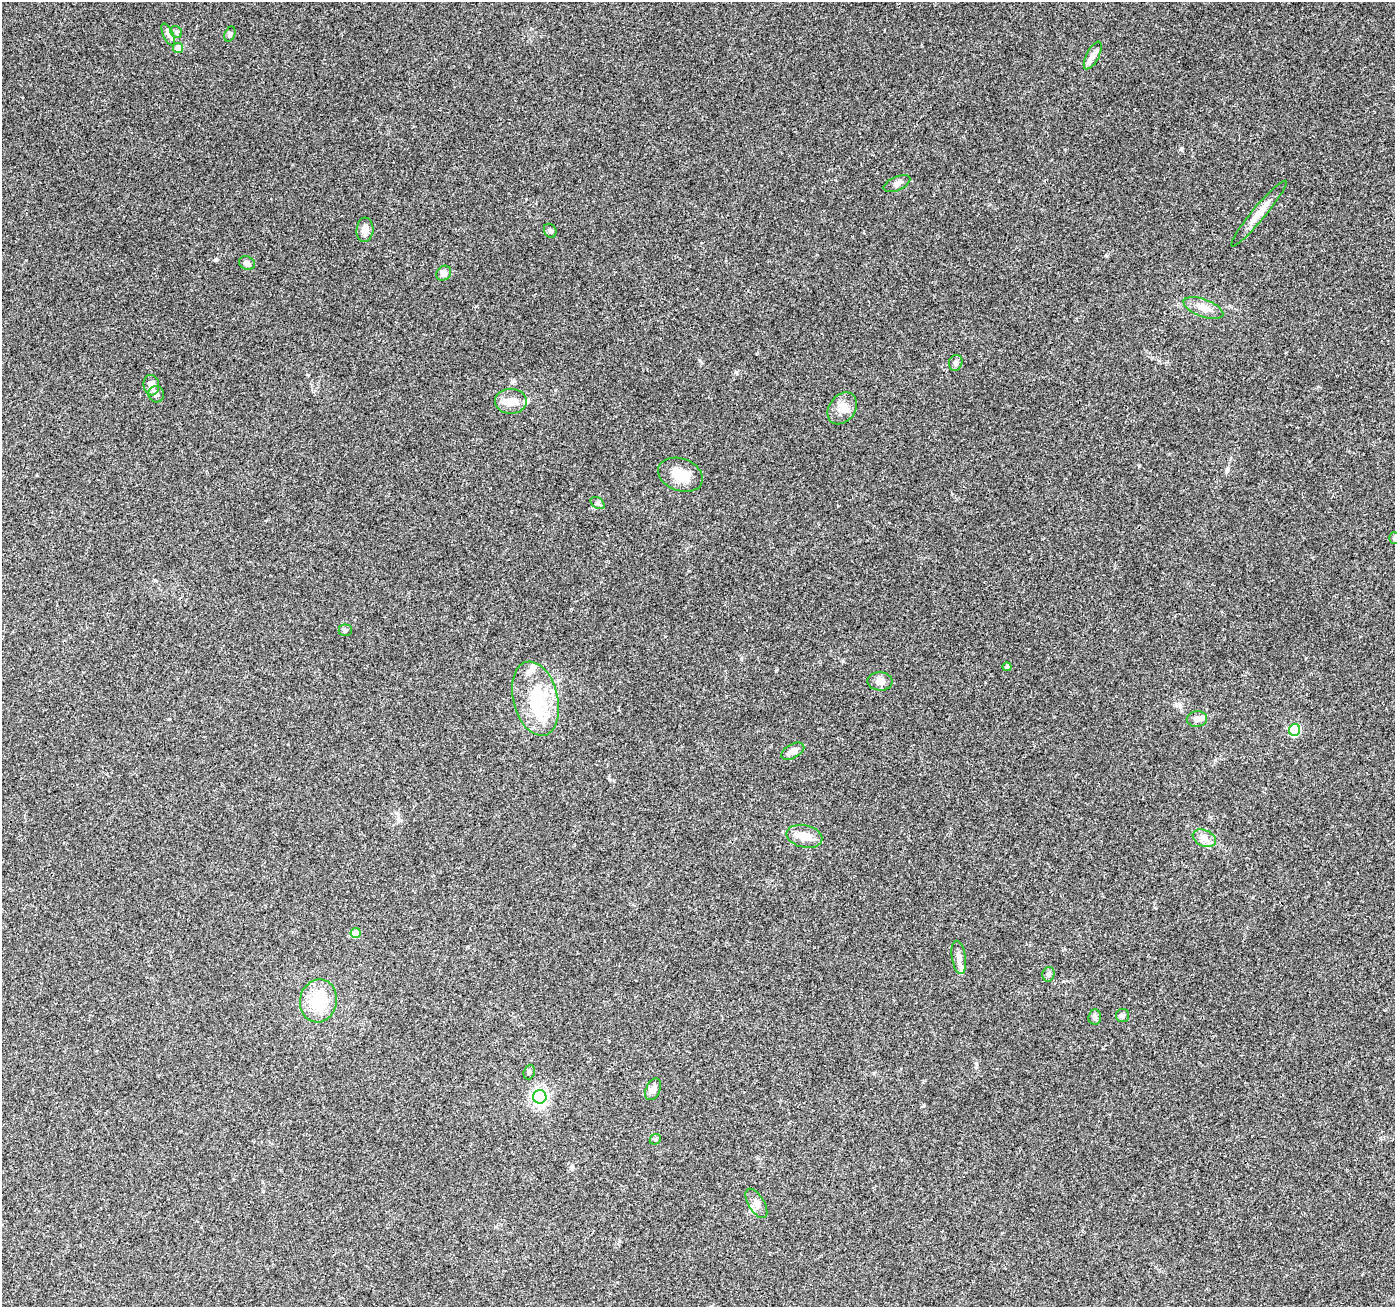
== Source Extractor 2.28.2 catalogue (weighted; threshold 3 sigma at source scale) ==
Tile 7 of 4 x 4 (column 3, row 2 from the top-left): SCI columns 2801-4193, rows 2894-4198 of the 5593 x 5721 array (HDU 1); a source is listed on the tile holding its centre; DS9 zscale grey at full resolution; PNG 1397 x 1309 px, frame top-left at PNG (2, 2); each listed source drawn as its Kron ellipse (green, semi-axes under 4 px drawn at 4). Shown black and unused: <1% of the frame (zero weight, under 3 of 4 exposures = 1% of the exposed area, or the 3 px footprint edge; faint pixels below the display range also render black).
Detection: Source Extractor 2.28.2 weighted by HDU 2 'WHT'; one run over the whole footprint, this tile lists its part. Background 0.0744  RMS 0.0045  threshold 0.0202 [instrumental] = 3 sigma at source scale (4.5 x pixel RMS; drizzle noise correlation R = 1.50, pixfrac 1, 0.0396/0.0396 arcsec/px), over >= 5 px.
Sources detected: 47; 2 inside a brighter object's white glare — neither listed nor drawn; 5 inside a brighter listed object's ellipse — not listed separately; the other 40 listed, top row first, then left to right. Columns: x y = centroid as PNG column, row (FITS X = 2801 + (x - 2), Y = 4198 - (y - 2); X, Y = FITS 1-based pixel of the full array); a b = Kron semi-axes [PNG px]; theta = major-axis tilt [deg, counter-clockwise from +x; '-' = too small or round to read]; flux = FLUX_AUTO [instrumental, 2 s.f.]
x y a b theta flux
176 32 6 5 - 0.86
168 34 12 5 -64 1.5
230 34 8 5 67 1.1
178 48 5 5 - 3.5
1093 55 15 6 62 2.5
897 184 14 7 23 2.2
1259 214 42 6 50 6.2
365 230 12 8 86 3.2
550 231 7 6 - 0.97
247 263 8 6 -28 1.8
444 273 8 7 - 2.7
1203 308 21 9 -20 4.5
956 363 8 6 73 1.3
151 385 10 8 -83 4
156 394 8 8 - 1.5
511 401 16 12 -1 5.3
842 408 17 13 53 5.3
680 475 23 16 -20 9.5
598 503 8 5 -35 0.97
1394 538 6 5 - 0.76
345 630 6 5 - 0.92
1007 667 4 4 - 1.1
880 681 12 9 -3 3
535 699 38 22 -76 23
1197 719 10 7 5 2
1294 730 6 5 - 35
793 751 12 7 29 3.3
804 836 18 11 -12 6.3
1204 838 12 8 -24 2.8
356 933 5 5 - 7.3
959 957 16 7 -81 2.7
1048 974 7 6 - 1.3
318 1001 22 18 79 18
1123 1015 6 6 - 1.2
1095 1017 7 6 - 1.4
529 1072 7 5 72 1
653 1089 11 7 66 3.3
540 1097 7 6 - 140
655 1139 6 5 - 0.71
756 1203 16 8 -59 3
Isophote crosses this tile's border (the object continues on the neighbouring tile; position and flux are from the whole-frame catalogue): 1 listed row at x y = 1394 538
Unlisted compact peaks at least as high as the median listed source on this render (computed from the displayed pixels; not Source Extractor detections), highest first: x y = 1181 149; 1215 760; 736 372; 216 259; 1139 466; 700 361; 610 779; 308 375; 169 719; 1063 981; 924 1105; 476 306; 1180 705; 1227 471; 976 1063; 1318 387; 741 658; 843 661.